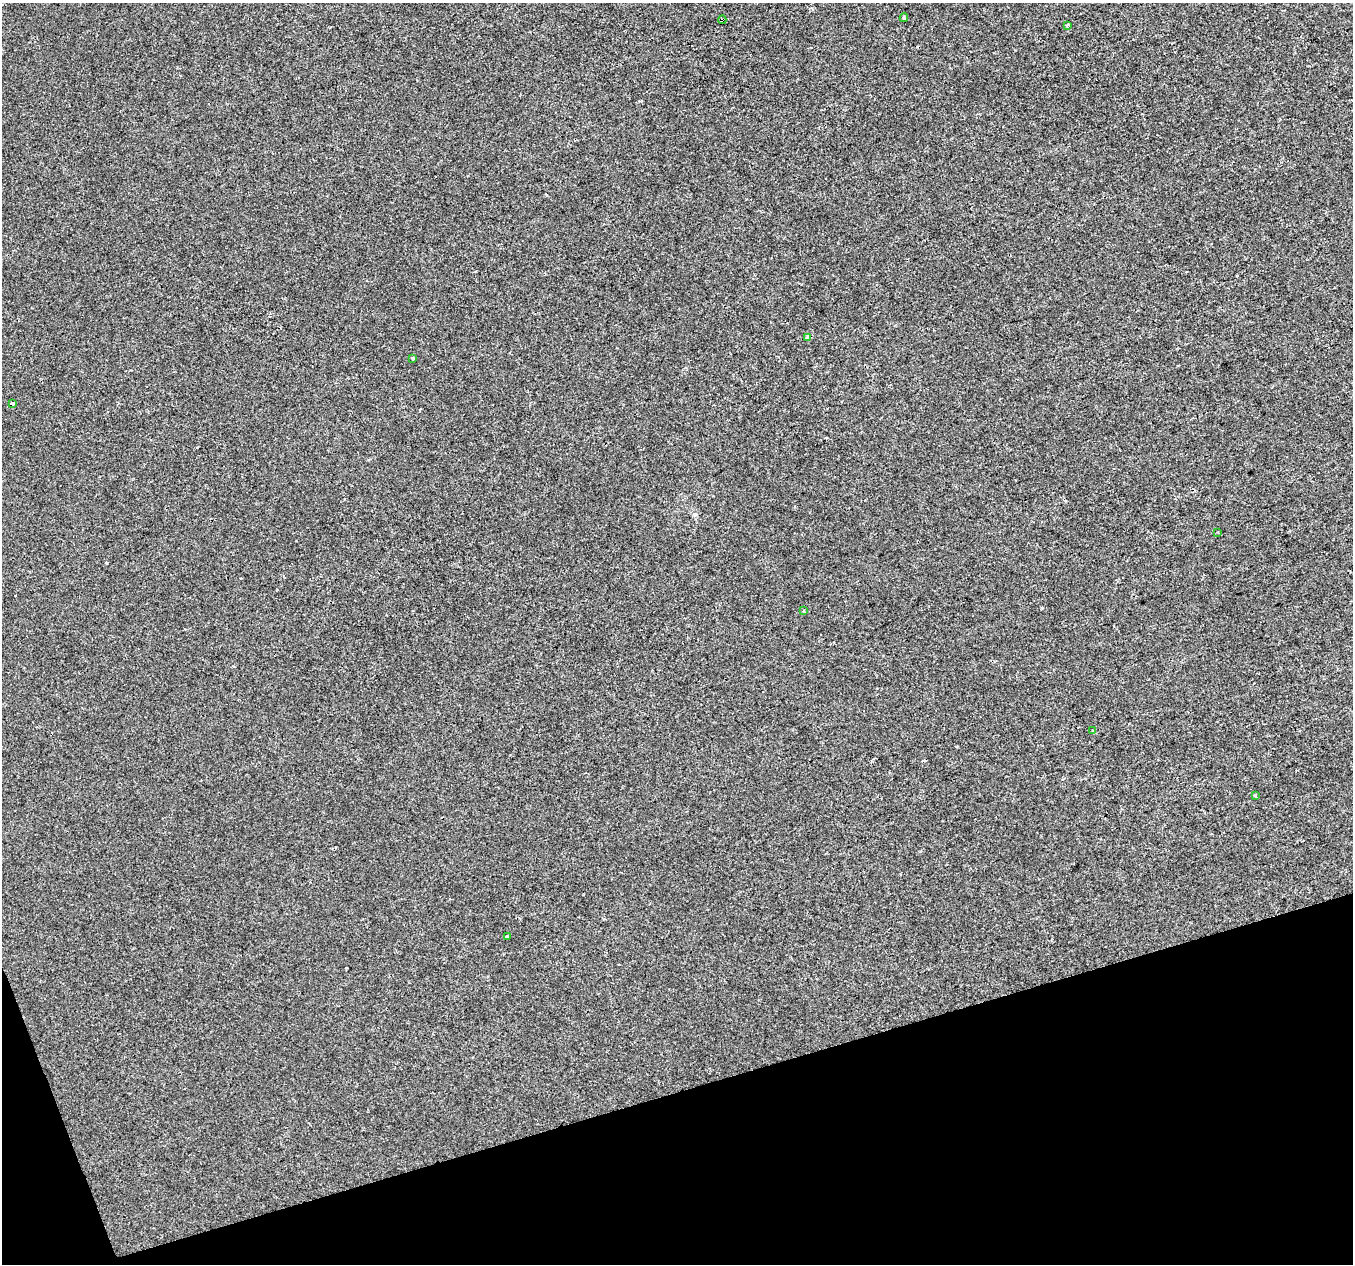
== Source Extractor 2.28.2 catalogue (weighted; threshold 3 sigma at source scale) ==
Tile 14 of 4 x 4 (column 2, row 4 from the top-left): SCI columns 1354-2704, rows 121-1382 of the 5406 x 5232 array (HDU 1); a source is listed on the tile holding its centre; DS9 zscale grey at full resolution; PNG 1355 x 1266 px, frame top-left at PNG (2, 3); each listed source drawn as its Kron ellipse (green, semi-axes under 4 px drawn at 4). Shown black and unused: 15% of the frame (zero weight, under 2 of 3 exposures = <1% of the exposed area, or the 3 px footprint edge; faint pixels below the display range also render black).
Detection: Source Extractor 2.28.2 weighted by HDU 2 'WHT'; one run over the whole footprint, this tile lists its part. Background 4.27e-04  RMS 0.0026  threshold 0.0116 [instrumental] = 3 sigma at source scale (4.5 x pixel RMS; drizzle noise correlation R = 1.50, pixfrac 1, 0.0396/0.0396 arcsec/px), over >= 5 px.
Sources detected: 12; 1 cosmic-ray / hot-pixel residue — neither listed nor drawn; the other 11 listed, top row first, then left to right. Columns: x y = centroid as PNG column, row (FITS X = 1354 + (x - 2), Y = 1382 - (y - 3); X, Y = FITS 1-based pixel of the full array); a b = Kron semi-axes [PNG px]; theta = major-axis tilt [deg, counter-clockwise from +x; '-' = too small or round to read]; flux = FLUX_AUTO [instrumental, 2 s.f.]
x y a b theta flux
904 18 4 4 - 0.47
722 20 4 4 - 4
1067 25 3 3 - 0.66
808 337 4 3 - 2.2
412 358 4 3 - 1.1
12 404 3 3 - 1.9
1218 532 3 2 - 0.19
804 611 4 2 - 0.2
1092 731 4 3 - 0.25
1255 796 3 3 - 1.3
507 937 3 3 - 0.83
Overlapping masked pixels (flux is a lower limit): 1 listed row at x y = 722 20